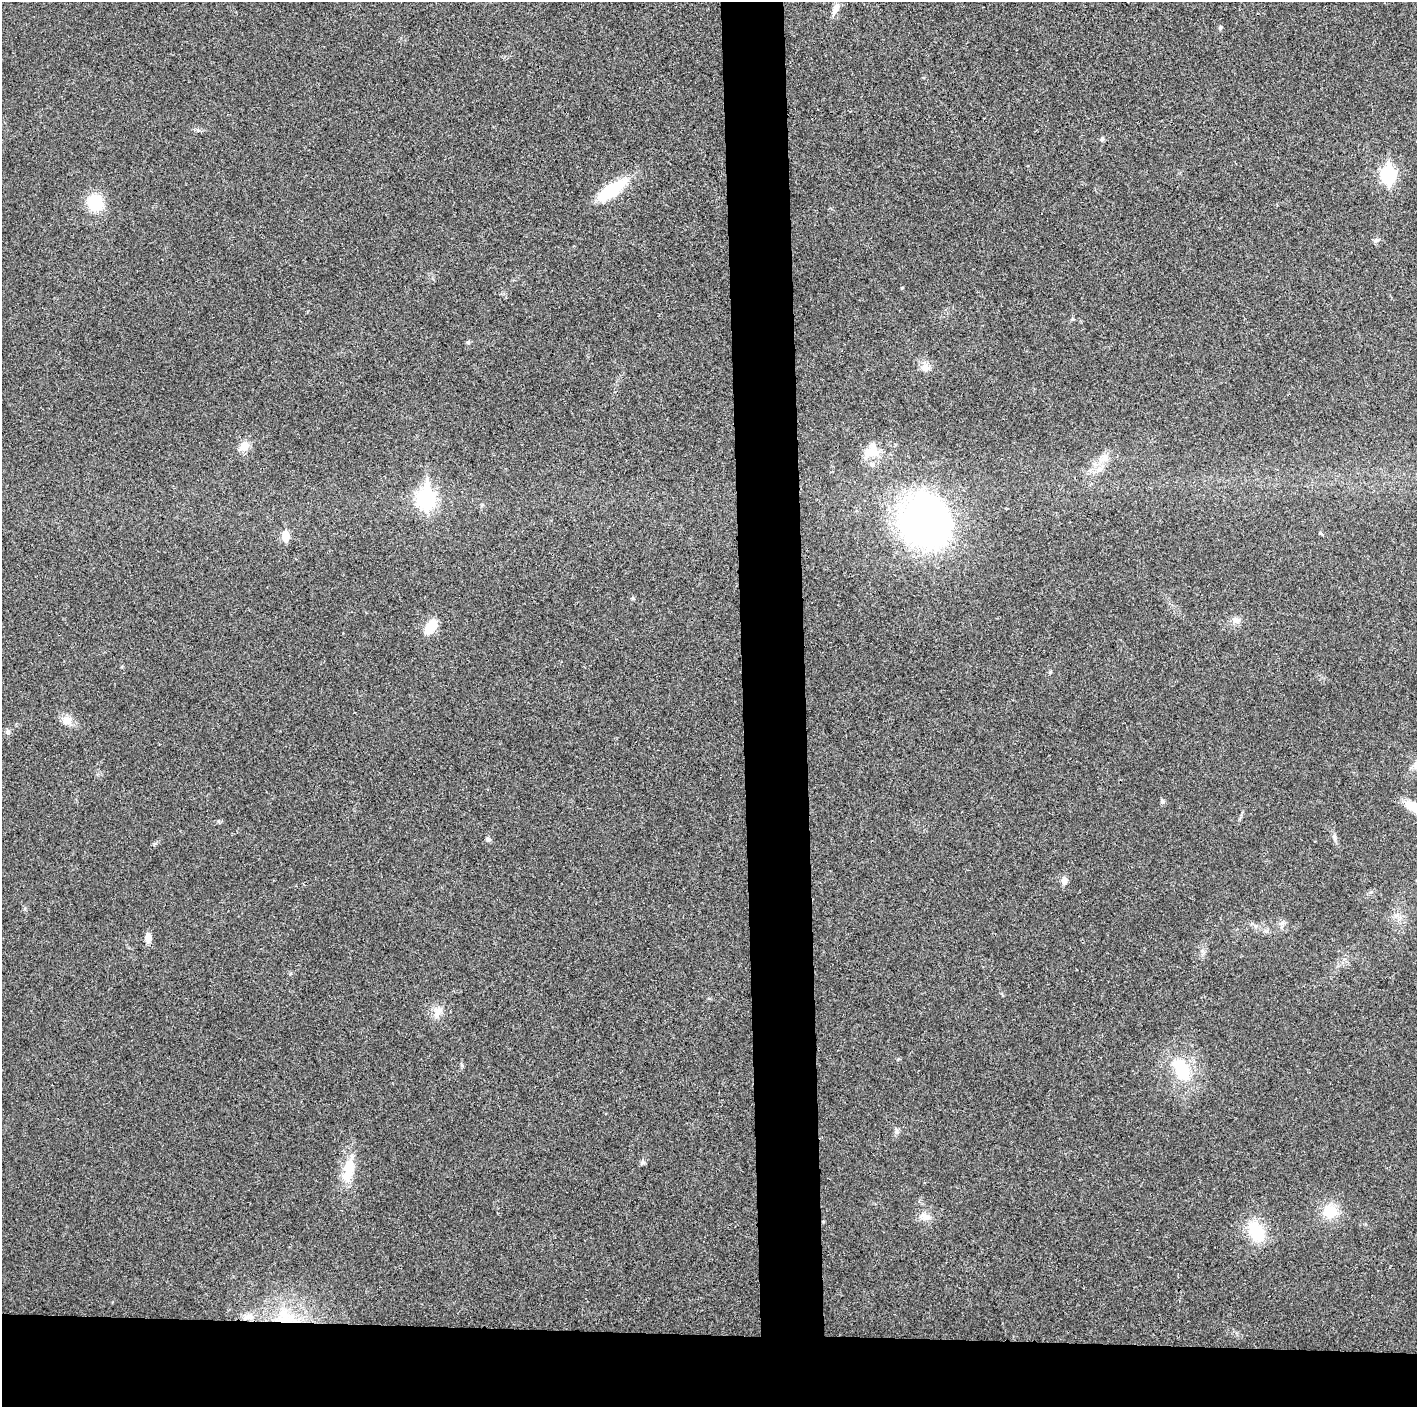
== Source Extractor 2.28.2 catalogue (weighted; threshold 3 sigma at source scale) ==
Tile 8 of 3 x 3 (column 2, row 3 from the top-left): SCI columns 1421-2835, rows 11-1415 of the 4249 x 4229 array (HDU 1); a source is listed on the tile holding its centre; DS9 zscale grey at full resolution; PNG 1419 x 1409 px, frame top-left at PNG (2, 2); no overlay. Shown black and unused: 9% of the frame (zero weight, under 3 of 4 exposures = <1% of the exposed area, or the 3 px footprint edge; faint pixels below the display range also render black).
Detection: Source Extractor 2.28.2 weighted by HDU 2 'WHT'; one run over the whole footprint, this tile lists its part. Background 0.0214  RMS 0.0057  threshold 0.0255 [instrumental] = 3 sigma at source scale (4.5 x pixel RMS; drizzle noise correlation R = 1.50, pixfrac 1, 0.05/0.05 arcsec/px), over >= 5 px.
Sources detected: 37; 1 inside a brighter object's white glare — not listed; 1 inside a brighter listed object's ellipse — not listed separately; the other 35 listed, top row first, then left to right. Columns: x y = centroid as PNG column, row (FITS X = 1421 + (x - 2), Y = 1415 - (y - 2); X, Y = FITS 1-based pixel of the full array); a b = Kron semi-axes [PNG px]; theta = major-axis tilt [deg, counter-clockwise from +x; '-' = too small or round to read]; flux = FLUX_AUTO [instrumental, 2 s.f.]
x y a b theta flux
835 11 13 7 76 3.2
1220 27 6 4 72 0.84
1102 139 5 5 - 1.3
1388 175 8 7 - 110
611 190 40 13 36 24
95 203 15 14 - 21
1376 240 9 5 21 1.3
468 342 5 5 - 0.78
925 368 12 10 -5 4
244 447 13 10 35 5.2
872 452 22 16 32 9.6
426 498 9 7 -90 190
925 522 36 33 -57 270
285 536 6 5 - 14
633 598 6 3 72 0.65
1236 621 10 8 -2 2.8
431 626 16 9 55 12
1050 672 6 3 72 0.61
67 720 12 10 -24 5.5
1162 802 8 5 85 1
1412 807 26 10 -35 9.6
1335 838 9 4 -71 1.3
488 839 6 6 - 1.2
1064 881 9 7 83 2.6
1282 923 7 5 45 1.5
148 938 12 8 -90 3.8
437 1012 16 9 70 5.1
1181 1069 29 17 -60 25
897 1131 7 5 -62 1.3
642 1163 7 6 - 1.3
348 1173 30 13 70 12
1330 1211 18 17 - 13
925 1217 15 8 -12 4.1
1256 1231 26 16 -63 21
286 1321 42 14 2 27
Overlapping masked pixels (flux is a lower limit): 1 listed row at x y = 286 1321
Isophote crosses this tile's border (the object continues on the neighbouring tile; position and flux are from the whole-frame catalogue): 1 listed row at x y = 1412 807
Unlisted compact peaks at least as high as the median listed source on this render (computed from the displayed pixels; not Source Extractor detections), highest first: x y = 902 288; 1072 319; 198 130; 1371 892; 462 1065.